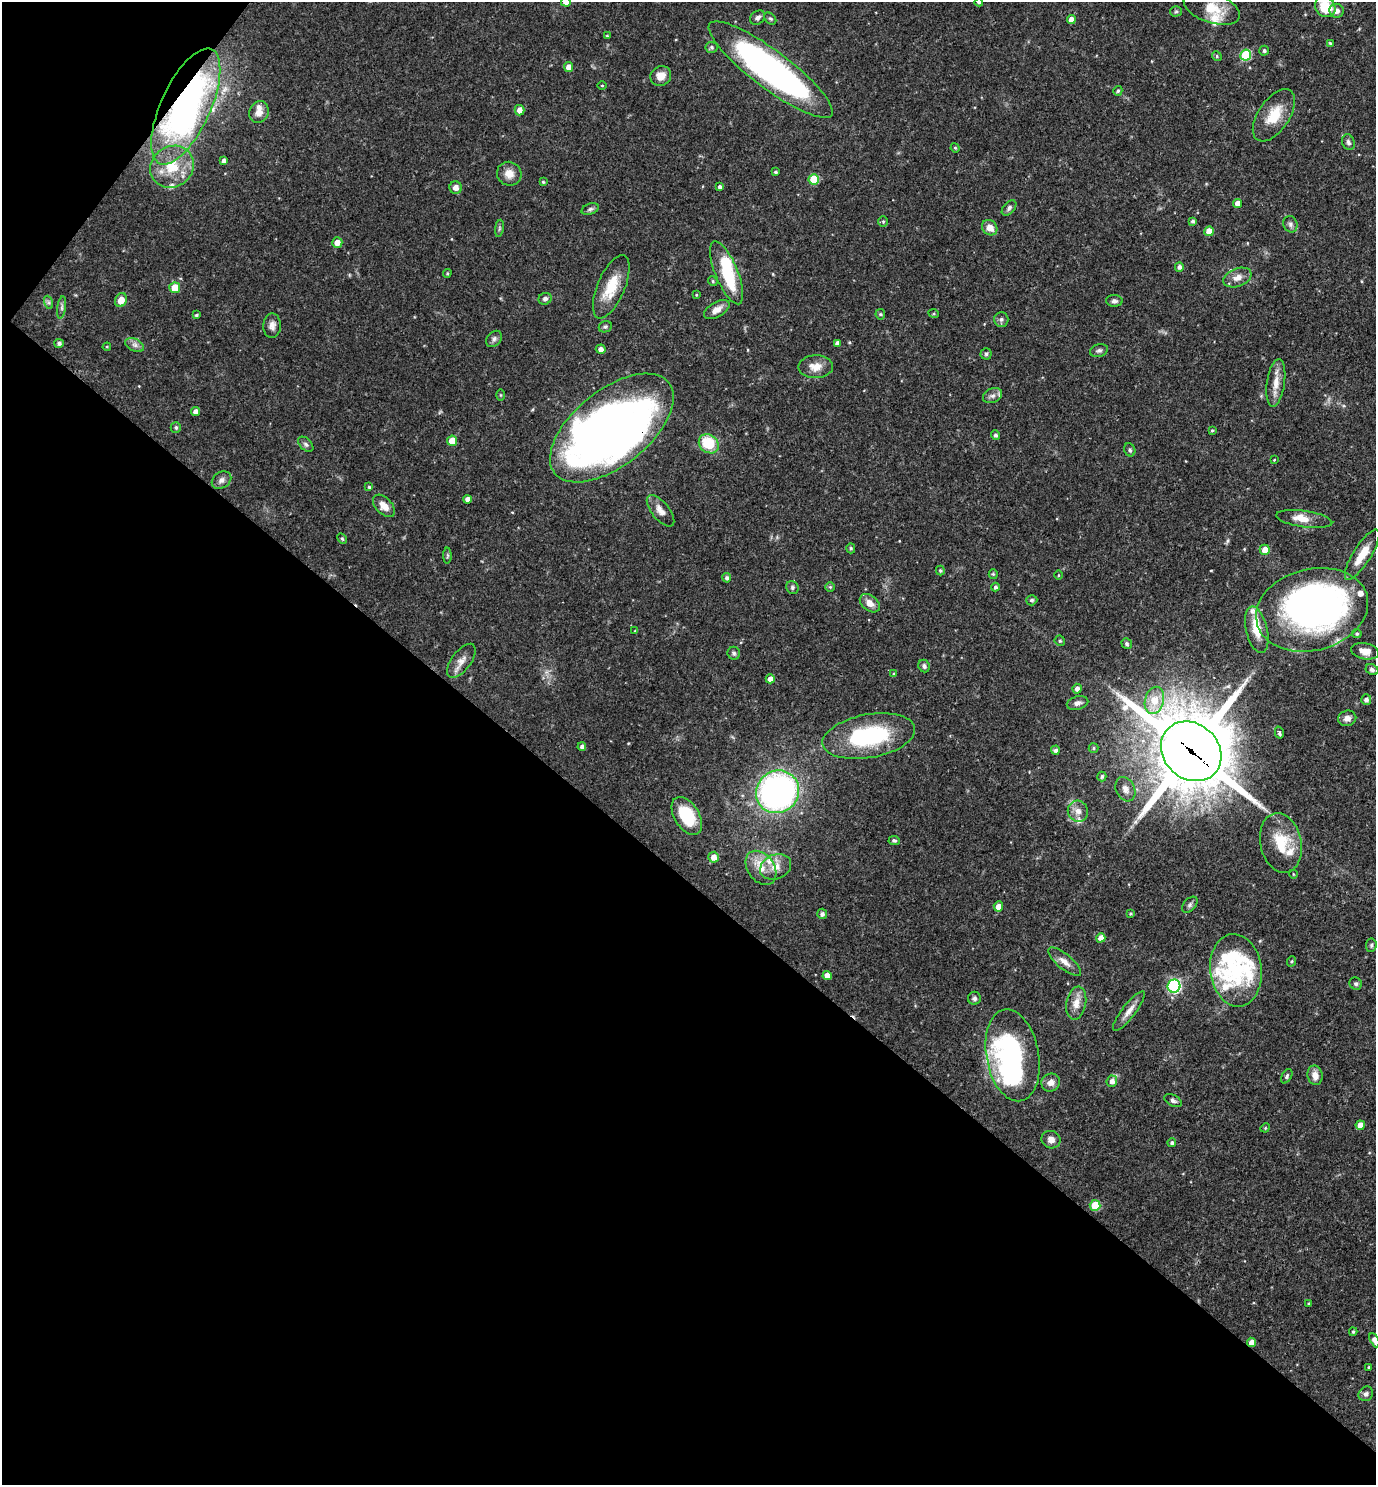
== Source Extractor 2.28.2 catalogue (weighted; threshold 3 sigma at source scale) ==
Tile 9 of 4 x 4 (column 1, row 3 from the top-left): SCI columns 149-1522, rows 1484-2966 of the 5936 x 5933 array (HDU 1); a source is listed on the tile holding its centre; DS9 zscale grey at full resolution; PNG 1378 x 1487 px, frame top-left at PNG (2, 2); each listed source drawn as its Kron ellipse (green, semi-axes under 4 px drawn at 4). Shown black and unused: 43% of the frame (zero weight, under 3 of 4 exposures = <1% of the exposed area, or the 3 px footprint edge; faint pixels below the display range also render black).
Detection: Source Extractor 2.28.2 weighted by HDU 2 'WHT'; one run over the whole footprint, this tile lists its part. Background 0.0527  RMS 0.0031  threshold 0.0142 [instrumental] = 3 sigma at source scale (4.5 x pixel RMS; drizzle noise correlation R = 1.50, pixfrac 1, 0.05/0.05 arcsec/px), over >= 5 px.
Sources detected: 191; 3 inside a brighter object's white glare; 1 cosmic-ray / hot-pixel residue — neither listed nor drawn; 14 inside a brighter listed object's ellipse — not listed separately; the other 173 listed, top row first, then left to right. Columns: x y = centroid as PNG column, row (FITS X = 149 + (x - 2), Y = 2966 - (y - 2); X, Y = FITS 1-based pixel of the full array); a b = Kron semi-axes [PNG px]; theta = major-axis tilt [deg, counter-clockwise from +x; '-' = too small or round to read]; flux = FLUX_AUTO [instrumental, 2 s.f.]
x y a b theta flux
566 2 5 5 - 3.1
979 2 4 4 - 0.63
1325 7 11 9 -47 10
1212 8 29 14 -19 7.5
1176 11 6 5 - 0.53
1337 11 7 7 - 1.6
758 18 8 6 39 1.2
770 19 7 5 -45 0.57
1071 19 4 4 - 2.2
607 36 3 3 - 0.35
1330 43 4 3 - 0.38
712 47 6 5 - 0.55
1264 51 5 4 - 0.64
1246 55 5 5 - 21
1217 56 5 4 - 0.46
569 67 5 4 - 2.3
771 70 76 19 -37 120
661 76 11 9 33 3.2
602 85 4 3 - 0.29
1118 91 5 4 - 0.57
186 106 63 24 65 120
519 110 5 5 - 2.3
259 112 11 9 67 2.7
1274 115 30 15 56 8.5
1348 142 8 6 -70 0.95
955 148 5 4 - 0.37
224 161 4 4 - 1.1
172 167 23 20 34 10
775 172 4 3 - 0.48
509 174 12 11 - 3.1
814 179 5 5 - 11
543 182 4 4 - 0.41
720 187 4 4 - 0.78
456 188 6 6 - 2
1237 203 4 4 - 2.2
1009 208 9 5 47 0.89
590 209 9 5 20 0.81
883 221 5 5 - 0.45
1193 221 4 4 - 0.67
1290 224 8 7 - 1
499 228 8 4 81 0.58
990 228 8 7 - 2.9
1209 231 5 4 - 3.9
337 242 5 5 - 2.6
1179 267 5 4 - 1.1
447 273 4 3 - 0.36
727 273 34 11 -67 18
1237 277 15 9 22 2.6
713 281 5 4 - 0.44
611 287 34 13 67 9.7
175 288 5 5 - 5.9
696 295 4 3 - 0.26
545 299 7 6 - 0.85
121 300 7 5 63 3.5
1114 301 8 6 -2 0.94
48 302 7 4 -71 0.62
62 307 11 4 82 0.88
717 310 14 7 31 2.5
880 314 5 5 - 0.44
934 314 5 3 - 0.33
196 315 4 3 - 0.6
1001 319 7 7 - 0.94
272 326 12 8 90 1.9
605 327 7 5 24 0.61
494 339 9 6 47 1
59 343 5 4 - 0.91
837 343 4 4 - 1.3
135 345 10 6 -26 1.3
107 347 4 4 - 0.36
601 349 5 4 - 1.5
1099 350 9 6 17 0.92
986 354 5 5 - 0.6
816 367 17 11 1 3.8
1276 383 24 9 82 4.1
500 395 5 3 - 0.32
992 396 10 7 22 1.5
195 412 4 4 - 1.8
176 427 5 5 - 0.62
612 428 73 38 39 250
1212 430 4 3 - 0.35
995 435 5 4 - 0.77
452 441 5 5 - 5.2
306 444 9 5 -45 0.92
709 444 11 9 -40 11
1130 450 7 5 -66 0.63
1274 460 3 2 - 0.24
221 480 10 8 34 1.6
369 487 4 4 - 0.44
467 499 4 4 - 1.6
384 506 13 8 -46 3.2
661 511 19 8 -51 2.7
1304 519 28 8 -8 3.8
342 539 5 4 - 0.47
851 548 5 4 - 0.49
1265 550 5 5 - 3.3
1362 555 29 9 58 6.1
447 556 8 4 89 0.53
940 570 5 4 - 0.4
993 574 4 4 - 0.39
1058 575 5 3 - 0.28
727 578 4 4 - 0.88
792 587 6 6 - 0.68
830 587 5 5 - 0.44
995 587 4 4 - 0.71
1032 600 6 5 - 0.57
870 603 11 7 -39 2.5
1312 610 57 41 14 150
1257 630 24 10 -77 5.8
635 631 4 3 - 0.27
1357 634 5 4 - 0.61
1060 641 5 5 - 0.54
1127 644 5 5 - 0.68
1365 651 14 8 -11 2.8
734 653 6 6 - 0.66
461 661 20 9 53 2.9
924 666 6 5 - 0.78
1372 669 7 5 -26 0.9
894 674 4 4 - 0.4
770 679 4 4 - 2.3
1077 689 5 4 - 1.6
1154 700 14 9 76 6.7
1366 700 5 5 - 1.1
1077 703 11 6 15 1.5
1347 718 9 8 - 1.8
1279 733 6 3 -75 0.79
869 736 47 21 10 33
582 746 4 4 - 1.1
1094 748 5 4 - 0.44
1055 750 4 4 - 0.95
1191 751 32 27 -43 3100
1102 776 5 4 - 0.7
1125 789 13 9 -64 2
778 792 22 21 - 110
1078 811 11 10 - 2.5
687 816 21 12 -58 14
894 840 5 4 - 0.6
1281 843 30 20 -78 12
713 857 5 5 - 2.7
776 867 16 12 23 3.8
761 868 19 13 -54 5.3
1293 874 4 3 - 0.25
1190 905 9 5 46 0.84
998 906 5 4 - 2.5
1131 913 4 4 - 0.4
822 914 5 5 - 0.94
1101 938 5 4 - 2.2
1371 945 7 5 84 0.61
1292 961 5 3 - 0.36
1065 962 20 7 -39 2.6
1236 970 36 26 -83 20
827 976 4 4 - 2.3
1356 984 6 6 - 0.66
1174 986 6 6 - 48
974 998 6 6 - 0.9
1076 1003 17 9 79 3.4
1129 1011 24 7 52 2.8
1013 1055 46 26 -80 70
1315 1075 10 7 -77 2.7
1287 1076 8 5 60 0.67
1112 1081 6 5 - 1.8
1051 1082 9 8 - 2.2
1173 1101 9 5 -27 0.87
1360 1125 4 4 - 2.5
1265 1128 5 4 - 0.33
1051 1140 9 8 - 2
1172 1143 4 4 - 0.71
1095 1205 5 5 - 9.7
1309 1303 4 3 - 0.46
1353 1332 4 3 - 0.49
1374 1340 8 4 -64 1.6
1251 1342 4 4 - 2.1
1369 1367 3 3 - 0.38
1366 1394 8 7 - 1.1
Overlapping masked pixels (flux is a lower limit): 5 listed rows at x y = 186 106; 612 428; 1312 610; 1191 751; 1251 1342
Isophote crosses this tile's border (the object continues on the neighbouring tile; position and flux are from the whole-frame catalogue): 5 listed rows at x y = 566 2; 979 2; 1325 7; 1312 610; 1374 1340